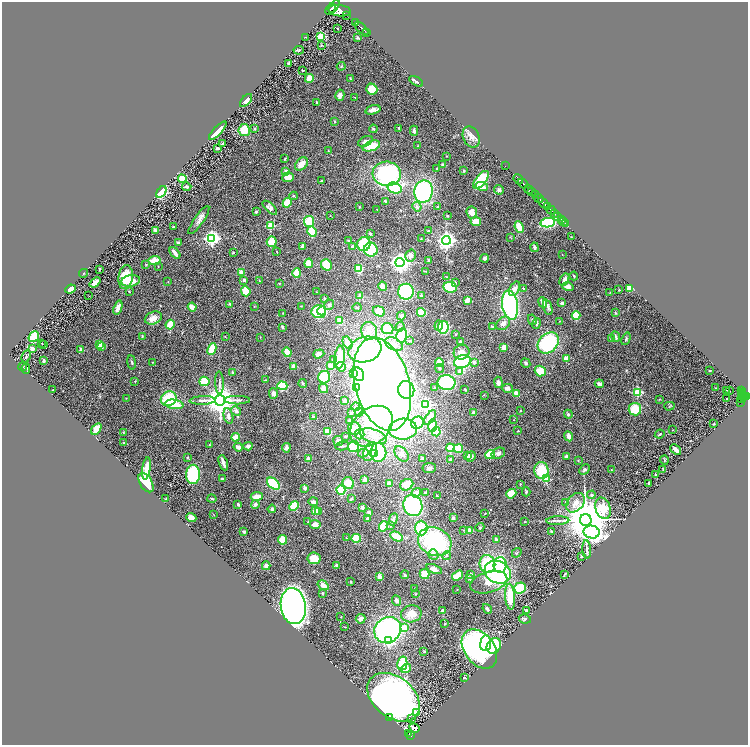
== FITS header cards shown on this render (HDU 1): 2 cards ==
NAXIS1  =                 1492
NAXIS2  =                 1486

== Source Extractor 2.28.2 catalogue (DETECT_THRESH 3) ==
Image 1492 x 1486 px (HDU 1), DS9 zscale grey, zoomed out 1/2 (1 PNG px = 2 x 2 image px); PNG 750 x 747 px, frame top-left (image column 1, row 1486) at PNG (2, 2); each listed source drawn as its Kron ellipse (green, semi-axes under 4 px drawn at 4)
Background 1.03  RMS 0.068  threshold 0.205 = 3 sigma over >= 5 px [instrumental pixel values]
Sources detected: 486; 21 cannot appear on this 1/2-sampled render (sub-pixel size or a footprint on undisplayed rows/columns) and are neither listed nor drawn; the other 465 listed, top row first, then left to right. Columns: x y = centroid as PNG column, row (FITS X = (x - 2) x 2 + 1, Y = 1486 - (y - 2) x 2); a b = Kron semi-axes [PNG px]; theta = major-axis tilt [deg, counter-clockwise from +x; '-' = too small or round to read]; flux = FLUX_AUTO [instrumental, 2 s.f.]
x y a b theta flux
334 6 7 3 53 2500
331 9 6 2 49 1500
340 11 11 5 -7 5900
346 15 2 1 - 120
355 22 3 2 - 480
338 28 2 2 - 9.3
361 28 8 2 -43 2300
366 33 2 1 - 98
321 36 3 3 - 740
305 37 3 2 - 4.6
358 38 3 3 - 14
322 45 4 3 - 9
299 50 5 3 - 15
289 63 4 3 - 12
341 66 4 3 - 16
303 70 2 2 - 11
309 78 4 4 - 130
350 78 3 3 - 8.4
416 81 8 2 -30 16
372 89 6 5 - 220
340 95 5 4 - 72
355 97 2 1 - 3.4
246 100 8 4 48 71
316 102 3 2 - 13
373 110 8 4 16 65
334 121 4 3 - 11
399 128 3 2 - 10
255 129 3 3 - 13
373 129 4 4 - 18
244 130 6 5 - 300
218 131 12 3 47 150
414 131 5 4 - 41
471 137 11 8 -66 94
365 141 8 5 26 50
223 144 2 2 - 9.3
371 146 9 5 19 250
418 146 3 2 - 7
217 148 3 3 - 29
328 151 3 2 - 7.2
447 156 3 2 - 6
285 159 3 3 - 11
302 164 7 5 46 120
443 165 2 2 - 120
505 166 2 1 - 37
437 169 3 3 - 9.5
464 170 3 2 - 12
286 171 3 3 - 40
387 174 14 12 -6 1800
288 177 6 5 - 120
182 179 4 4 - 300
518 179 5 2 - 2300
481 180 11 5 50 710
322 181 3 3 - 15
523 183 5 2 - 1600
482 186 6 4 -12 110
187 187 5 3 - 41
395 188 7 5 -17 720
528 189 5 2 - 380
499 190 5 4 - 28
423 191 11 9 79 1900
161 192 6 4 57 650
532 192 3 2 - 710
535 195 3 1 - 250
294 196 4 3 - 14
538 198 5 2 - 590
385 201 3 3 - 16
287 203 5 4 - 250
543 203 6 2 -40 2400
438 206 4 3 - 13
359 207 3 2 - 10
417 207 5 3 - 22
548 207 2 2 - 370
270 208 9 4 -42 51
377 209 2 1 - 3.4
551 210 5 2 - 1400
256 212 3 2 - 22
472 212 6 5 - 150
555 214 3 2 - 280
330 215 2 2 - 7.1
447 216 3 2 - 11
558 217 2 2 - 330
199 220 17 5 55 75
561 220 2 1 - 65
309 221 5 5 - 320
563 221 2 1 - 43
476 222 5 4 - 170
548 223 7 4 8 720
565 223 2 1 - 24
271 226 3 3 - 620
173 227 2 2 - 35
519 227 6 4 -67 250
155 230 3 3 - 22
429 231 3 2 - 49
312 232 5 4 - 400
370 234 2 2 - 47
510 237 3 2 - 5.1
571 237 3 2 - 5.8
212 238 4 4 - 4200
421 239 3 2 - 8.8
349 240 3 2 - 6.4
446 240 4 4 - 7000
272 242 5 5 - 200
178 243 3 3 - 24
364 244 7 6 - 640
302 246 4 3 - 30
353 246 4 3 - 44
535 247 5 3 - 37
371 250 7 6 - 500
233 252 3 3 - 12
277 252 3 2 - 5.3
175 253 7 3 -50 87
411 255 6 5 - 64
562 255 2 2 - 3.4
485 258 4 4 - 36
429 260 3 3 - 25
155 261 6 3 6 230
400 262 4 4 - 9000
309 263 5 4 - 180
146 265 3 2 - 8.6
326 265 6 5 - 240
158 266 2 2 - 8.9
99 269 4 3 - 9.3
359 269 4 4 - 380
426 271 4 3 - 10
241 272 4 3 - 77
83 273 4 1 - 6.2
297 273 4 3 - 280
574 276 4 2 - 15
126 277 12 7 82 410
446 277 4 3 - 11
244 280 2 2 - 55
564 280 6 4 59 61
131 281 9 5 9 120
259 281 4 2 - 10
95 282 6 3 40 65
168 282 2 2 - 6.7
455 282 3 3 - 20
279 283 3 2 - 7.3
382 286 5 4 - 78
450 287 7 5 -12 460
568 287 5 4 - 87
523 288 2 2 - 21
630 288 4 4 - 160
70 289 5 3 - 120
515 289 8 4 63 78
619 290 3 3 - 10
129 291 3 2 - 9.5
246 291 5 4 - 260
316 292 2 2 - 4.1
406 292 8 8 - 1400
610 292 3 2 - 6.3
421 295 3 3 - 21
88 296 2 1 - 4.9
360 296 2 2 - 120
325 298 4 3 - 15
467 300 4 3 - 96
543 303 5 3 - 76
562 303 3 3 - 34
230 304 3 3 - 10
329 305 5 4 - 27
510 305 15 8 -82 2400
254 306 2 2 - 5.7
301 306 3 2 - 6
192 307 4 3 - 120
357 307 4 3 - 15
548 307 8 4 -73 29
118 308 7 3 70 73
319 311 7 6 - 730
322 311 4 2 - 240
379 311 6 5 - 220
421 312 4 4 - 320
283 313 2 2 - 7.9
615 313 4 3 - 13
401 316 5 4 - 36
576 316 4 3 - 310
153 318 9 6 22 100
532 320 5 3 - 13
340 321 4 4 - 160
560 321 3 2 - 6.2
503 323 8 5 46 75
536 323 5 4 - 20
170 325 5 4 - 240
439 325 5 4 - 110
282 327 4 3 - 21
400 327 5 4 - 44
443 327 6 5 - 550
492 327 4 3 - 20
387 329 6 5 - 270
369 331 9 8 - 130
456 334 3 2 - 7.3
402 335 7 5 78 880
142 336 4 2 - 13
225 336 3 2 - 6
615 336 6 3 -67 36
34 337 6 4 50 400
260 337 3 2 - 5.1
612 338 4 3 - 26
626 339 6 3 69 23
410 341 4 3 - 13
460 342 4 3 - 29
348 343 7 4 -61 120
548 343 12 9 47 1100
42 344 2 1 - 7.2
44 344 2 1 - 36
99 344 4 3 - 120
394 344 10 6 -24 87
102 346 4 2 - 63
504 347 4 3 - 99
32 348 3 3 - 97
81 349 2 2 - 95
212 349 6 3 64 400
365 349 17 12 16 1400
287 352 5 3 - 230
461 352 8 7 - 97
319 354 6 4 19 60
26 356 6 3 64 15
340 357 11 5 85 300
566 358 2 2 - 280
333 359 3 3 - 12
43 361 4 2 - 28
132 362 7 3 -81 15
153 362 3 2 - 6
462 362 8 6 19 980
474 362 3 3 - 38
439 363 4 4 - 120
526 363 5 4 - 22
294 366 2 2 - 290
331 366 4 3 - 180
23 367 4 3 - 11
341 367 5 4 - 160
26 368 5 4 - 24
440 368 4 3 - 19
709 370 2 2 - 6.3
540 371 5 5 - 170
232 372 2 2 - 32
460 372 3 3 - 180
353 373 3 3 - 120
358 374 7 5 -61 56
324 377 6 6 - 460
265 380 3 2 - 6.9
135 381 3 2 - 12
204 381 5 4 - 330
498 382 6 3 -80 52
219 383 11 3 -88 36
303 383 4 3 - 14
446 383 9 7 -4 890
382 384 47 27 -75 13000
599 384 4 3 - 43
282 386 5 4 - 680
356 387 3 3 - 38
435 388 4 3 - 15
507 388 5 4 - 53
715 388 2 2 - 5
324 389 5 3 - 140
53 390 2 2 - 6.6
406 390 9 8 - 1600
465 390 3 2 - 11
726 390 2 1 - 10
729 391 2 1 - 4.7
741 391 4 2 - 110
637 392 3 3 - 770
743 392 2 2 - 170
273 393 5 4 - 58
516 394 4 3 - 110
484 395 3 2 - 5.6
742 395 2 1 - 84
746 396 3 2 - 630
743 397 3 2 - 370
126 398 2 2 - 4.8
742 398 5 2 - 390
169 399 8 7 - 490
659 399 3 2 - 7.4
727 399 2 2 - 47
203 400 13 4 2 53
220 400 5 5 - 25000
237 400 13 3 -1 37
344 401 3 2 - 73
741 402 2 1 - 25
174 404 9 4 -8 390
426 405 4 4 - 2200
669 406 5 3 - 14
356 407 4 3 - 17
635 409 6 6 - 280
236 411 5 4 - 54
521 411 2 2 - 14
359 412 4 4 - 34
473 412 3 3 - 45
351 413 3 3 - 20
568 414 4 4 - 18
228 416 8 4 -76 55
313 417 3 3 - 24
430 418 8 4 54 170
514 420 3 2 - 4.4
350 421 4 4 - 21
417 423 6 5 - 610
714 424 2 2 - 8.8
371 426 24 17 39 780
432 426 6 4 83 160
96 429 7 4 55 120
354 429 6 6 - 170
403 429 14 10 2 1600
673 430 2 2 - 5.8
518 431 3 2 - 7.4
123 432 3 2 - 6.6
328 432 4 3 - 340
436 432 4 4 - 350
360 434 5 5 - 50
660 434 5 3 - 20
346 436 3 3 - 11
373 436 14 7 -19 140
569 436 5 4 - 55
236 437 4 3 - 130
338 441 5 5 - 50
124 443 2 2 - 7.8
210 445 3 3 - 12
248 446 5 4 - 43
342 446 7 2 11 17
353 446 6 5 - 530
238 447 4 4 - 68
286 448 5 4 - 49
450 448 4 4 - 200
458 449 5 4 - 370
676 450 6 3 -42 76
370 451 10 6 62 630
378 452 9 8 - 850
363 453 5 4 - 49
375 453 4 3 - 200
498 453 7 5 20 60
402 454 8 6 -50 87
490 455 5 4 - 320
468 456 2 2 - 150
566 456 3 3 - 27
187 457 3 3 - 8.8
471 457 5 4 - 57
423 458 3 3 - 30
308 459 4 3 - 45
451 460 3 3 - 51
578 460 3 2 - 7.6
664 460 4 3 - 12
223 463 8 2 -70 82
429 468 7 5 7 44
146 469 11 4 81 160
663 469 3 1 - 8.6
541 470 8 7 - 460
584 470 6 4 47 27
611 470 3 3 - 7.2
193 474 10 7 86 870
656 475 2 2 - 24
222 479 3 3 - 12
546 479 3 3 - 410
365 480 4 3 - 66
146 483 10 6 -59 290
348 483 6 5 - 190
649 483 3 2 - 15
273 484 7 5 -41 750
389 484 3 3 - 120
520 484 3 2 - 7.1
407 485 7 5 25 220
305 488 3 3 - 45
341 490 5 4 - 520
425 492 3 3 - 9.5
526 492 4 3 - 17
416 493 5 4 - 110
511 494 5 4 - 260
437 495 3 3 - 9.8
591 495 4 4 - 23
257 496 6 3 7 140
166 499 2 2 - 5.8
212 499 4 3 - 14
351 499 4 3 - 22
313 502 5 4 - 47
566 502 3 3 - 10
575 503 11 8 50 110
238 504 3 2 - 30
255 504 4 4 - 39
413 505 11 9 -72 1800
294 506 5 4 - 320
362 508 3 3 - 53
603 508 11 7 -72 1200
272 509 4 3 - 22
315 511 3 2 - 370
319 512 2 2 - 76
369 512 4 3 - 33
485 513 3 2 - 8.8
213 514 3 1 - 5.2
191 518 5 4 - 84
367 518 4 3 - 22
453 518 3 3 - 23
393 519 6 4 67 34
586 520 6 5 - 88000
308 521 3 2 - 7
558 521 11 3 2 38
525 522 3 2 - 6.5
315 524 5 4 - 78
383 526 5 4 - 380
390 526 4 4 - 17
480 527 4 3 - 16
421 528 7 6 - 580
463 530 3 2 - 6.9
470 531 3 3 - 150
244 532 3 3 - 29
552 532 4 3 - 10
592 532 8 6 -13 3400
397 537 6 3 -29 300
346 538 3 2 - 5
356 538 4 4 - 320
496 539 3 3 - 47
283 540 5 4 - 230
435 542 17 13 -25 1500
587 549 9 3 -85 24
517 553 5 4 - 15
433 554 5 5 - 49
447 556 4 4 - 29
581 557 3 2 - 15
314 558 6 6 - 190
487 564 9 8 - 800
336 565 3 3 - 32
500 565 8 6 85 700
266 566 4 3 - 58
434 569 8 4 -22 66
498 572 13 11 -28 1700
425 574 5 5 - 180
471 574 3 3 - 25
565 574 3 2 - 15
405 575 4 4 - 20
458 575 6 3 34 370
379 577 3 3 - 90
469 578 3 3 - 22
351 582 3 2 - 7.8
489 582 19 10 16 190
323 585 6 4 -33 74
520 588 6 5 - 510
415 589 4 2 - 9.7
457 590 3 2 - 5.5
322 593 3 3 - 11
415 594 4 3 - 9.2
510 597 13 5 -86 400
396 600 5 4 - 36
293 606 18 12 -82 8700
487 609 5 3 - 30
442 610 4 3 - 31
526 610 4 3 - 15
411 614 10 8 11 180
341 617 2 2 - 5
361 619 5 4 - 59
525 619 6 4 -11 31
445 624 3 2 - 7.9
345 627 2 1 - 5.6
404 627 3 3 - 230
388 630 14 12 32 2600
388 640 4 3 - 670
486 643 8 5 84 1100
494 646 8 6 54 910
479 649 22 15 -53 3800
424 651 3 3 - 14
402 663 7 5 79 440
406 668 5 4 - 100
464 678 4 3 - 12
393 697 29 20 -39 8100
416 712 4 3 - 110
390 717 4 1 - 100
411 718 2 1 - 73
414 728 5 3 - 120
409 734 2 1 - 19
411 735 3 2 - 96
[21 sub-pixel or undisplayed-footprint detections neither listed nor drawn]